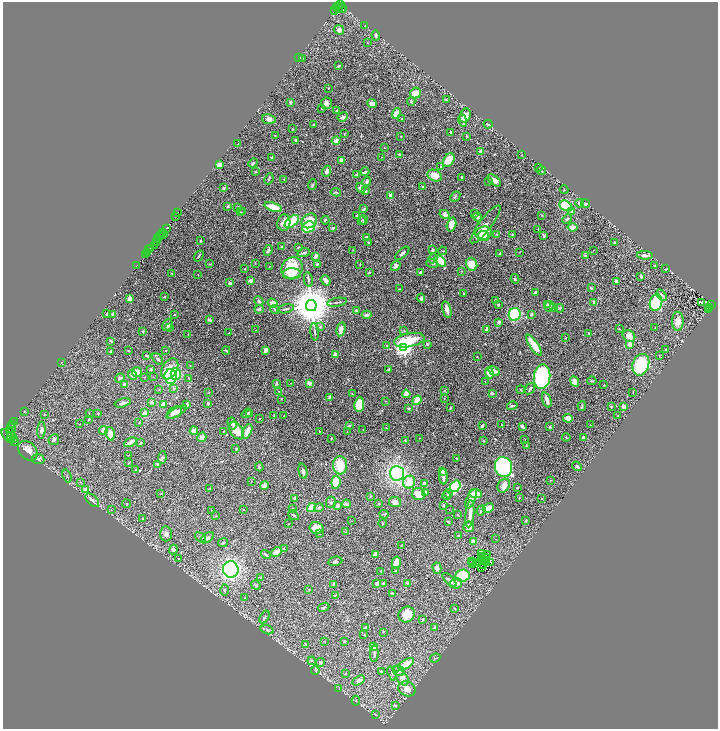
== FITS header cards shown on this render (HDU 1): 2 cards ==
NAXIS1  =                 1431
NAXIS2  =                 1454

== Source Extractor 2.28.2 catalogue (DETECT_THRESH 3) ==
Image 1431 x 1454 px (HDU 1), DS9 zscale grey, zoomed out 1/2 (1 PNG px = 2 x 2 image px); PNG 720 x 731 px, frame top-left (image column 2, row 1454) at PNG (3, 2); each listed source drawn as its Kron ellipse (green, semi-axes under 4 px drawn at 4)
Background 0.472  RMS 0.026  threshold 0.0787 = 3 sigma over >= 5 px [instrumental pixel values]
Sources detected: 547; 44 cannot appear on this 1/2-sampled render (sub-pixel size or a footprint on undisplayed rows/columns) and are neither listed nor drawn; of the other 503, the 500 brightest by FLUX_AUTO listed and drawn (3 fainter detections omitted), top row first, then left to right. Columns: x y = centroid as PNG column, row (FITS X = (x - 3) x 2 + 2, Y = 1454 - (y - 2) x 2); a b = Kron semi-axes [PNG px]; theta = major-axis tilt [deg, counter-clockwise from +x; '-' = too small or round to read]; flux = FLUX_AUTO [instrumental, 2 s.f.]
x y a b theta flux
340 5 2 1 - 31
336 8 3 1 - 8.5
338 8 2 1 - 40
341 8 6 4 -41 140
342 8 4 2 - 10
335 11 3 2 - 79
365 26 3 2 - 3.5
339 30 5 4 - 18
376 35 5 3 - 8.5
367 43 2 2 - 2
299 58 4 3 - 5.5
302 59 2 1 - 1.4
338 66 3 2 - 5.7
328 88 2 2 - 3.7
415 93 6 5 - 56
446 100 2 2 - 3
411 101 5 4 - 6.4
290 102 2 2 - 11
326 103 6 5 - 19
372 103 5 4 - 23
322 108 3 2 - 5
337 111 3 2 - 7.4
396 114 5 3 - 68
465 115 7 5 65 46
343 117 5 3 - 19
401 118 3 2 - 3.3
269 119 7 5 -9 23
463 121 6 3 -79 8.9
488 124 4 2 - 5.8
313 125 3 2 - 3.1
292 129 3 2 - 2.2
450 132 2 2 - 10
344 134 3 2 - 2
275 135 2 2 - 2
400 136 2 2 - 1.8
467 136 3 2 - 3.3
296 140 3 3 - 6.6
336 141 4 4 - 22
238 144 2 2 - 3.2
384 147 2 1 - 1.6
481 152 2 2 - 76
399 154 2 2 - 22
522 155 2 1 - 2.1
272 157 3 2 - 6.6
382 157 3 2 - 2
341 160 3 3 - 12
449 160 7 5 55 88
253 163 5 3 - 6.8
219 165 3 3 - 52
441 167 4 3 - 4.4
539 167 2 2 - 3.2
327 171 5 4 - 21
541 171 4 2 - 3.1
256 172 4 3 - 3.8
365 172 4 3 - 12
357 175 3 2 - 11
435 176 7 5 -28 54
462 177 3 2 - 8.2
269 179 6 3 65 5.8
284 179 2 2 - 2.2
494 180 8 4 -38 24
367 181 5 3 - 11
488 182 3 2 - 2
313 185 5 2 - 5.7
423 186 4 2 - 4.2
223 188 3 2 - 11
361 188 5 4 - 18
564 190 4 2 - 3.4
366 191 4 3 - 6.1
336 192 5 3 - 7
391 196 3 2 - 33
455 197 6 3 47 6.1
580 203 4 3 - 15
585 204 4 3 - 5
228 206 3 2 - 9.2
566 206 7 4 -30 180
238 207 2 2 - 8.6
273 207 9 3 -19 130
364 209 3 2 - 5.4
571 211 4 3 - 9.1
240 212 2 2 - 1.7
243 212 2 2 - 3.2
178 213 2 2 - 13
445 214 5 3 - 18
474 214 4 3 - 5.1
357 215 3 2 - 12
541 215 3 2 - 2.4
175 216 2 1 - 81
477 217 4 4 - 12
567 219 5 3 - 8.2
325 220 4 3 - 6.4
364 220 5 2 - 4.6
309 221 8 6 38 120
361 221 3 2 - 2.6
292 222 8 5 41 160
284 223 8 6 78 34
486 224 23 6 53 38
451 225 7 4 76 56
309 227 7 5 23 250
572 227 5 4 - 28
167 228 3 2 - 29
333 228 4 3 - 8.1
538 229 4 2 - 3.4
163 232 2 1 - 44
484 233 8 6 5 110
161 234 2 2 - 120
497 234 3 3 - 4
512 234 2 2 - 4.6
164 235 2 1 - 58
484 236 5 5 - 85
544 236 3 3 - 6.9
159 237 3 2 - 70
366 238 3 3 - 16
158 239 3 1 - 52
201 240 3 2 - 3.5
157 241 2 1 - 53
368 242 3 3 - 3.9
615 243 4 3 - 7.3
155 245 2 2 - 47
282 247 3 2 - 3.8
298 247 4 3 - 4.1
150 249 2 1 - 58
149 250 2 1 - 34
268 250 5 3 - 11
353 250 2 1 - 1.5
432 250 3 3 - 12
593 250 3 1 - 1.9
443 251 4 2 - 3.4
147 252 3 2 - 310
520 252 2 1 - 1.4
304 253 6 3 16 6.9
402 253 9 3 41 14
500 254 3 3 - 5.1
145 255 3 2 - 160
645 255 8 3 -2 25
199 256 6 2 58 6.3
315 256 4 3 - 18
586 256 4 3 - 4.6
433 258 5 3 - 8.4
440 261 7 4 -45 120
255 263 2 2 - 2.5
432 263 6 2 -15 3.6
210 264 3 2 - 3.7
317 264 3 2 - 6
360 264 3 2 - 2.1
472 264 6 5 - 61
137 265 3 1 - 7.5
396 266 5 4 - 17
655 266 3 3 - 5.1
269 267 3 2 - 2
292 268 11 10 - 140
245 269 2 2 - 2.9
666 269 3 2 - 2.9
461 271 3 2 - 2.2
369 272 3 2 - 6.8
420 272 3 2 - 12
171 273 3 2 - 1.9
198 274 2 2 - 1.5
292 274 9 5 1 38
641 276 3 3 - 4.9
515 279 5 3 - 4.7
308 280 7 3 -78 7.8
326 280 5 3 - 13
250 281 3 3 - 21
617 281 4 3 - 19
230 283 3 2 - 11
591 288 3 2 - 11
399 289 2 1 - 1.8
535 292 3 2 - 5.5
464 294 3 2 - 3.4
662 295 6 4 -58 11
164 297 2 2 - 4.2
129 298 3 2 - 22
421 298 4 3 - 8.7
495 300 3 3 - 5
259 301 5 3 - 7.5
337 302 10 2 10 8
594 302 4 3 - 8.8
701 302 3 2 - 8.6
273 303 5 4 - 34
656 303 8 6 75 270
548 304 4 3 - 8.4
711 304 2 1 - 45
498 305 4 3 - 5.8
311 306 5 5 - 21000
549 306 5 4 - 14
709 307 2 1 - 15
554 308 4 3 - 10
559 308 4 2 - 4.5
259 309 4 4 - 13
286 309 8 2 12 7.9
447 309 8 3 -75 30
708 309 2 1 - 2.7
275 310 5 3 - 6.6
356 310 2 2 - 16
106 314 3 2 - 6.2
113 314 3 2 - 24
515 314 6 6 - 430
531 314 4 3 - 7.9
174 315 2 2 - 3.8
367 315 5 4 - 13
209 320 4 3 - 13
678 321 9 6 90 48
499 322 4 3 - 9.3
167 325 6 4 61 16
320 326 4 3 - 5.3
655 327 2 2 - 1.6
170 328 4 3 - 3.8
619 328 2 2 - 2.3
341 329 7 3 77 44
487 329 3 2 - 18
256 330 3 2 - 1.6
404 330 3 3 - 3.8
143 331 3 3 - 3.1
315 332 8 2 -85 8
229 333 3 2 - 2.5
589 333 3 2 - 4.4
188 334 3 2 - 1.9
629 336 6 5 - 39
566 338 2 1 - 3
409 340 15 7 11 130
111 341 3 2 - 4.9
427 344 3 3 - 6.7
630 344 3 2 - 68
387 345 3 3 - 4
534 345 12 4 -56 90
404 347 4 4 - 2700
166 350 2 2 - 3.8
226 350 4 2 - 4.9
265 350 4 3 - 21
666 350 2 2 - 10
111 351 2 2 - 3.8
128 351 3 2 - 2.6
335 355 3 2 - 41
147 356 4 2 - 6.2
477 356 3 2 - 1.6
659 356 3 2 - 2.2
157 359 6 3 -52 6.7
61 362 3 2 - 3.1
190 365 2 2 - 1.6
641 365 11 8 71 280
151 369 3 3 - 6.3
170 369 11 7 59 77
389 369 2 2 - 7.7
494 371 6 3 -29 35
137 372 5 5 - 36
489 373 5 3 - 82
176 374 6 5 - 160
132 375 5 4 - 21
171 376 7 6 - 250
144 377 2 1 - 2.1
153 377 2 2 - 1.9
542 377 12 8 85 730
120 378 5 3 - 13
188 378 3 2 - 2.7
592 381 4 3 - 5.4
485 382 2 1 - 2.1
575 382 5 4 - 30
276 383 4 3 - 5.1
291 383 2 1 - 1.7
309 383 3 3 - 33
125 384 3 3 - 22
604 385 2 2 - 2.9
174 388 4 3 - 6.1
159 389 3 2 - 2.1
530 389 6 3 57 8.9
444 390 4 2 - 3.2
521 390 4 2 - 3.6
279 391 2 2 - 1.8
209 392 2 2 - 2
633 392 3 2 - 2.9
492 393 3 2 - 12
352 394 2 2 - 1.9
406 394 4 4 - 33
330 397 3 3 - 21
444 398 2 2 - 2.2
281 399 2 2 - 2
417 400 5 3 - 68
547 400 8 3 -72 31
386 401 2 2 - 2.3
151 402 4 3 - 11
123 403 8 3 14 18
208 403 3 3 - 6.2
163 404 4 3 - 31
187 404 2 2 - 13
359 404 7 4 85 94
512 406 5 2 - 10
582 406 5 2 - 6
611 407 3 3 - 3.2
623 407 3 2 - 40
408 408 3 3 - 9.1
450 408 3 2 - 6.2
24 411 2 2 - 4
174 412 8 5 30 35
177 412 11 4 28 39
89 413 2 2 - 1.8
145 413 3 3 - 37
247 413 5 2 - 6.7
44 414 2 2 - 5.1
98 414 2 2 - 3.8
250 414 4 3 - 6.6
274 415 3 2 - 3.1
284 416 2 2 - 3.3
618 416 2 1 - 1.3
259 418 2 1 - 3.4
568 418 5 4 - 46
89 419 3 2 - 3.3
14 422 2 1 - 74
139 423 3 2 - 2.6
232 423 6 4 -73 21
80 424 2 1 - 1.4
12 425 3 1 - 270
501 425 2 1 - 2.7
590 425 2 2 - 2.2
349 426 3 3 - 8.8
482 426 4 2 - 6.3
522 426 3 2 - 16
550 427 2 2 - 5.6
11 428 5 4 - 870
386 428 2 2 - 3.1
41 430 8 4 87 23
363 430 2 1 - 1.7
10 431 2 2 - 290
103 431 4 4 - 20
194 431 4 4 - 21
224 431 3 2 - 2.2
237 431 9 6 -55 81
247 431 8 4 66 55
319 431 2 2 - 3.2
347 431 2 1 - 2
11 433 3 3 - 460
110 434 7 4 -73 45
8 436 8 3 -47 950
11 436 4 2 - 490
202 437 5 3 - 33
566 437 4 1 - 2.3
14 438 3 1 - 64
331 438 3 2 - 3.5
419 438 2 1 - 2.3
583 438 4 3 - 14
525 439 2 1 - 1.3
54 440 5 5 - 12
405 441 4 3 - 5.4
483 441 3 2 - 2.4
15 442 2 1 - 4.9
130 442 7 2 29 36
141 443 3 2 - 7.4
526 446 3 2 - 3.6
236 449 3 3 - 3.9
28 451 11 8 -46 42
129 455 2 1 - 1.6
162 457 6 4 85 9
456 458 2 2 - 5.3
38 459 6 5 - 13
128 463 3 2 - 2
158 464 3 2 - 13
340 465 9 7 -86 110
577 466 5 3 - 11
259 467 4 3 - 5.6
503 467 10 8 -75 1000
136 470 3 3 - 4.1
303 471 8 3 -77 18
442 471 3 2 - 21
397 473 7 7 - 940
67 476 7 3 -70 5.5
444 477 8 2 -88 21
551 480 2 2 - 2.1
251 481 2 2 - 2
80 482 3 3 - 3.2
336 482 6 4 85 130
409 482 6 6 - 71
424 484 4 3 - 16
265 485 4 3 - 28
455 486 6 5 - 370
504 486 7 5 58 32
210 488 4 1 - 1.9
517 488 2 2 - 4.9
86 490 4 3 - 35
426 493 3 3 - 9
449 493 4 3 - 5.8
161 494 3 2 - 2.4
419 494 7 6 - 69
476 494 6 3 -4 100
370 496 2 2 - 3.4
447 496 4 2 - 10
294 498 4 3 - 5.1
519 498 3 2 - 2.9
541 498 2 1 - 2.2
471 499 10 4 67 29
92 500 8 5 -43 16
331 502 6 5 - 11
395 502 6 5 - 28
127 504 4 2 - 3.1
346 504 4 3 - 19
379 504 2 2 - 3.3
443 505 3 2 - 4
338 506 3 3 - 37
312 508 4 4 - 61
319 508 5 3 - 8.3
488 508 6 3 31 46
244 509 2 2 - 1.7
293 509 2 2 - 5.7
449 509 2 1 - 1.2
111 510 3 1 - 1.3
211 510 2 1 - 1.3
481 510 5 3 - 8.4
384 514 5 3 - 5.3
470 514 13 3 84 43
293 515 6 2 -33 6.5
458 515 3 2 - 3
216 516 2 2 - 2.1
142 519 2 2 - 3.2
351 521 2 1 - 1.3
526 521 4 3 - 3.8
448 522 4 3 - 4.3
382 523 4 3 - 5.9
288 524 2 2 - 2
469 527 5 5 - 27
316 528 7 6 - 72
346 532 2 2 - 1.9
166 534 7 6 - 21
320 534 2 2 - 1.7
458 536 3 3 - 6.6
201 537 6 2 -35 4.4
207 538 7 4 36 9.8
496 539 2 1 - 1.4
474 542 4 3 - 40
223 543 5 3 - 9
401 545 3 2 - 3.3
284 549 4 2 - 3.6
173 550 5 4 - 13
276 552 6 3 43 48
266 554 5 3 - 6.3
375 554 4 3 - 22
481 554 4 1 - 4.4
487 555 3 1 - 1.8
483 556 2 1 - 2.1
485 557 3 2 - 1.8
178 558 2 2 - 2
481 559 2 1 - 2
335 561 7 4 10 12
472 561 2 1 - 1.5
471 562 2 1 - 1.8
484 562 2 1 - 2.3
487 562 2 1 - 2
396 563 6 4 76 41
476 563 2 1 - 1.9
491 563 2 1 - 160
473 564 3 1 - 1.3
483 565 2 1 - 1.4
481 567 2 1 - 4.6
437 568 6 4 -73 23
231 569 8 8 - 830
381 571 4 3 - 3.7
395 571 2 2 - 2.4
462 575 7 6 - 200
260 577 3 3 - 4
449 580 9 3 -46 15
377 583 3 3 - 15
383 583 4 3 - 4.6
408 583 4 3 - 6.4
456 583 6 5 - 22
333 584 3 2 - 5
256 585 5 3 - 6.7
225 590 6 3 -89 6.1
309 590 3 2 - 2
392 593 3 3 - 4
335 595 3 3 - 4.9
245 598 3 2 - 2.7
324 607 5 3 - 7.2
454 608 3 2 - 3
407 614 8 7 - 64
264 617 7 3 59 6.5
422 619 3 2 - 5.1
365 628 3 2 - 3.5
434 628 3 3 - 8.3
267 630 7 3 -17 8.6
383 632 3 2 - 2.4
364 635 3 2 - 2.1
325 641 2 2 - 2.9
344 642 3 3 - 3.1
306 644 4 3 - 4.8
373 647 3 3 - 31
374 654 8 3 86 8.6
435 658 5 2 - 4.7
312 661 4 3 - 4.9
320 663 4 3 - 8.1
406 664 9 3 30 95
315 671 4 2 - 3.7
399 671 6 5 - 16
381 672 3 3 - 6.1
345 673 3 2 - 4
392 674 7 3 -69 7.2
402 678 8 5 -61 39
359 680 7 4 31 20
339 689 3 2 - 2.3
407 689 9 7 -27 47
356 701 5 2 - 2.8
395 705 3 3 - 5
375 715 3 2 - 3.1
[3 fainter detections neither listed nor drawn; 44 sub-pixel or undisplayed-footprint detections neither listed nor drawn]